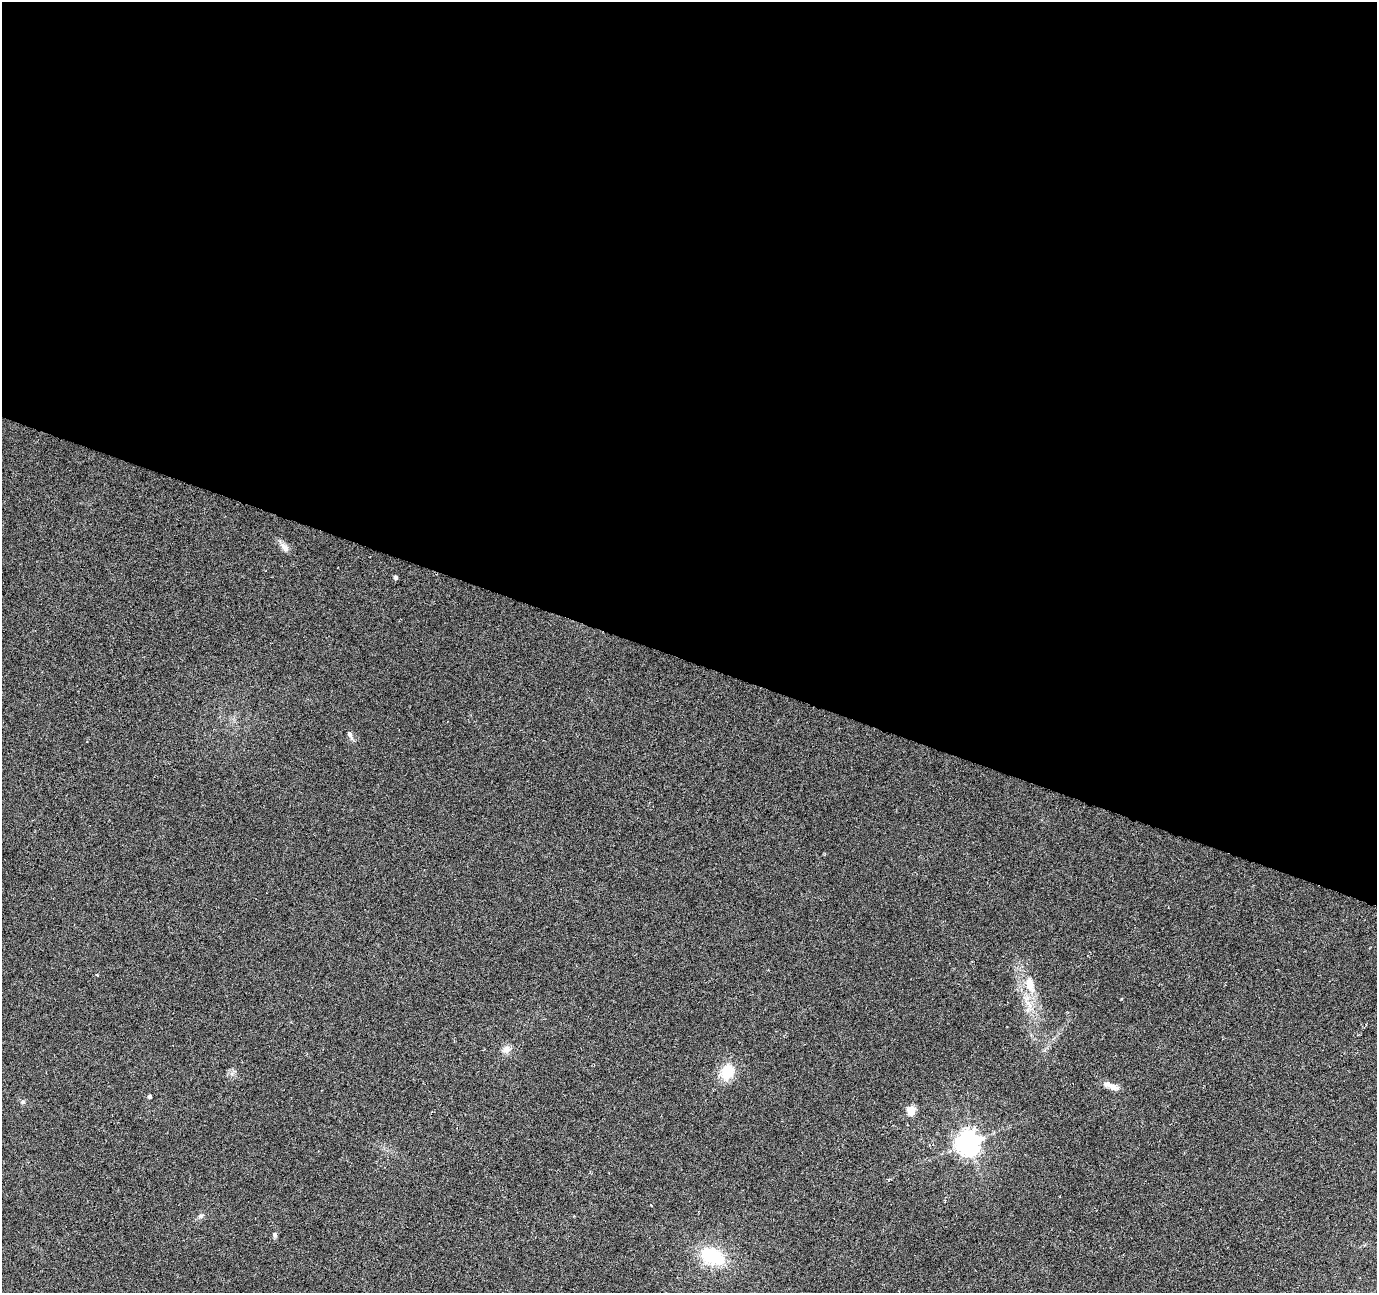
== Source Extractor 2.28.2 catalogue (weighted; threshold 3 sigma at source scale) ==
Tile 3 of 4 x 4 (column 3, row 1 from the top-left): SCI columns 2756-4130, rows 4146-5436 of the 5505 x 5644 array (HDU 1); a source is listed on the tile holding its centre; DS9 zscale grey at full resolution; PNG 1379 x 1295 px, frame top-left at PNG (2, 2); no overlay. Shown black and unused: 51% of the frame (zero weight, under 3 of 6 exposures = <1% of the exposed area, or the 3 px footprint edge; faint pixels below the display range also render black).
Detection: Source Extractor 2.28.2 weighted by HDU 2 'WHT'; one run over the whole footprint, this tile lists its part. Background 0.0271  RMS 0.0039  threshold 0.0158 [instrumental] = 3 sigma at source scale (4.09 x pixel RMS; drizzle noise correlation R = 1.36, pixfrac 0.8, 0.0396/0.0396 arcsec/px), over >= 5 px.
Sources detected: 17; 1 inside a brighter listed object's ellipse — not listed separately; the other 16 listed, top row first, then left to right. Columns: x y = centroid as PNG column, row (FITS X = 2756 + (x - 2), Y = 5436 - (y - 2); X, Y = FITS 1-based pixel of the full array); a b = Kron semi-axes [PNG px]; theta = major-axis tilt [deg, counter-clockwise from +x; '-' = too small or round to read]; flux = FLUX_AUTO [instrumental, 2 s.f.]
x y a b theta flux
284 547 14 8 -44 2.1
395 577 5 4 - 0.93
350 734 10 6 -62 1.2
97 975 4 2 - 0.29
1030 984 24 12 -75 7.3
506 1049 10 9 - 2.2
727 1072 16 13 62 10
1113 1087 11 6 -18 2.9
149 1096 4 4 - 0.86
23 1102 6 5 - 0.75
911 1110 5 5 - 13
968 1143 8 8 - 320
651 1205 3 2 - 0.32
201 1216 7 5 35 0.84
275 1235 7 5 -69 0.71
712 1256 28 17 -24 19
Unlisted compact peaks at least as high as the median listed source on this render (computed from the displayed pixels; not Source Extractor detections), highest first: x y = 1121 999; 232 1074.